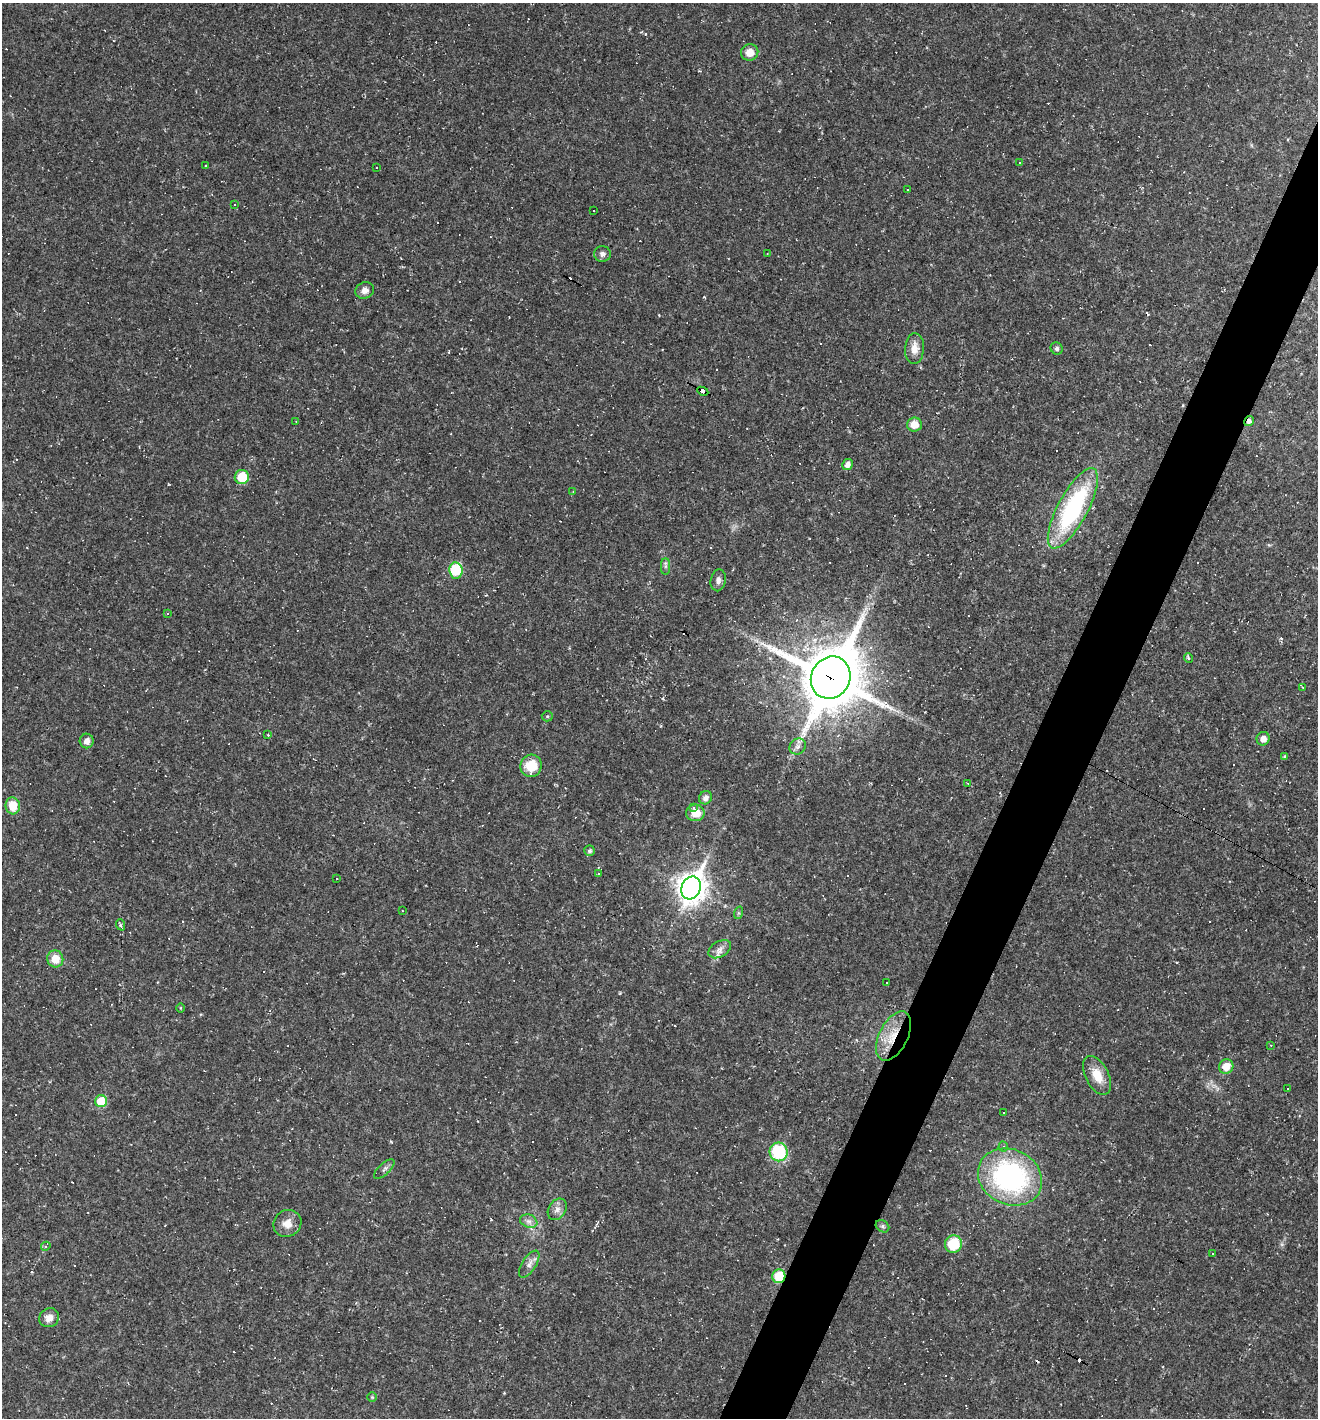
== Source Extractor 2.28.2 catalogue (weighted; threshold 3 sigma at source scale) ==
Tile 10 of 4 x 4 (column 2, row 3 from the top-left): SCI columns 1456-2771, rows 1417-2832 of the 5676 x 5665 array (HDU 1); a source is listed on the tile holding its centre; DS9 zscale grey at full resolution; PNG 1320 x 1420 px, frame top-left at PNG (2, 3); each listed source drawn as its Kron ellipse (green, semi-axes under 4 px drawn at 4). Shown black and unused: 4% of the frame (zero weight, under 2 of 3 exposures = <1% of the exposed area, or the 3 px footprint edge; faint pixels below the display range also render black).
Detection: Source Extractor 2.28.2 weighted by HDU 2 'WHT'; one run over the whole footprint, this tile lists its part. Background 0.0384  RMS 0.0067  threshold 0.03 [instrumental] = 3 sigma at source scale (4.5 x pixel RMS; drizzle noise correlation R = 1.50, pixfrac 1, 0.05/0.05 arcsec/px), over >= 5 px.
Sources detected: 126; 54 cosmic-ray / hot-pixel residue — neither listed nor drawn; the other 72 listed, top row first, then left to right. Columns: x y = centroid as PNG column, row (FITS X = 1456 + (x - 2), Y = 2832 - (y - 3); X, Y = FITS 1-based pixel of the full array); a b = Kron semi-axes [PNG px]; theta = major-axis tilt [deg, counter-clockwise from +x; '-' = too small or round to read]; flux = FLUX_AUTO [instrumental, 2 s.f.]
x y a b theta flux
750 52 9 8 - 7.6
1020 163 3 3 - 2.3
205 165 3 2 - 0.88
376 167 3 2 - 0.73
908 189 3 3 - 5.2
235 205 3 3 - 4.3
594 211 2 2 - 0.82
603 254 8 7 - 2.6
767 254 3 2 - 0.6
365 290 9 8 - 3.8
1057 348 6 6 - 1.6
914 349 15 9 87 6.7
703 391 6 3 -26 78
296 421 3 2 - 0.43
1249 421 5 4 - 2.8
914 424 7 7 - 8
847 465 5 5 - 3.8
242 477 7 7 - 18
573 491 3 2 - 0.43
1073 508 45 15 62 90
665 566 8 4 90 1.6
456 570 8 6 -84 38
718 580 11 7 79 3
167 614 3 3 - 0.59
1188 658 5 3 - 0.92
831 678 21 19 61 4400
1302 687 4 2 - 0.47
547 716 5 5 - 0.86
268 735 4 3 - 0.58
1263 739 7 6 - 4.3
87 741 7 7 - 4
798 746 8 7 - 2.6
1285 756 4 4 - 1.2
531 766 11 10 - 17
968 783 3 3 - 0.6
705 798 7 6 - 2.9
13 806 8 7 - 13
693 807 3 3 - 12
695 813 9 8 - 9.9
590 851 5 5 - 1.5
599 874 3 2 - 1.2
337 879 3 2 - 0.38
691 888 12 9 64 800
402 911 2 2 - 0.54
738 913 6 4 72 1
121 925 6 3 -69 1.1
720 949 12 8 31 3.7
55 959 8 8 - 11
886 983 2 2 - 0.72
180 1008 5 3 - 0.58
894 1036 27 14 63 19
1271 1045 3 2 - 0.42
1226 1066 7 7 - 8.6
1097 1075 21 11 -63 11
1287 1089 3 3 - 1.3
101 1101 6 6 - 19
1004 1112 3 3 - 0.97
1003 1147 5 4 - 1.1
779 1152 9 9 - 38
384 1169 13 5 43 2.5
1010 1177 33 27 -26 120
557 1209 11 8 57 3.7
529 1221 9 6 -20 2.9
287 1223 14 13 - 7
882 1226 7 5 -36 1.5
953 1244 9 8 - 23
46 1246 5 4 - 0.93
1213 1254 3 3 - 2.5
529 1264 15 7 57 3.8
779 1276 7 6 - 19
49 1318 10 9 - 5.1
372 1397 5 5 - 0.82
Overlapping masked pixels (flux is a lower limit): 5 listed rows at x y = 703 391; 1249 421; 831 678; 894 1036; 779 1276